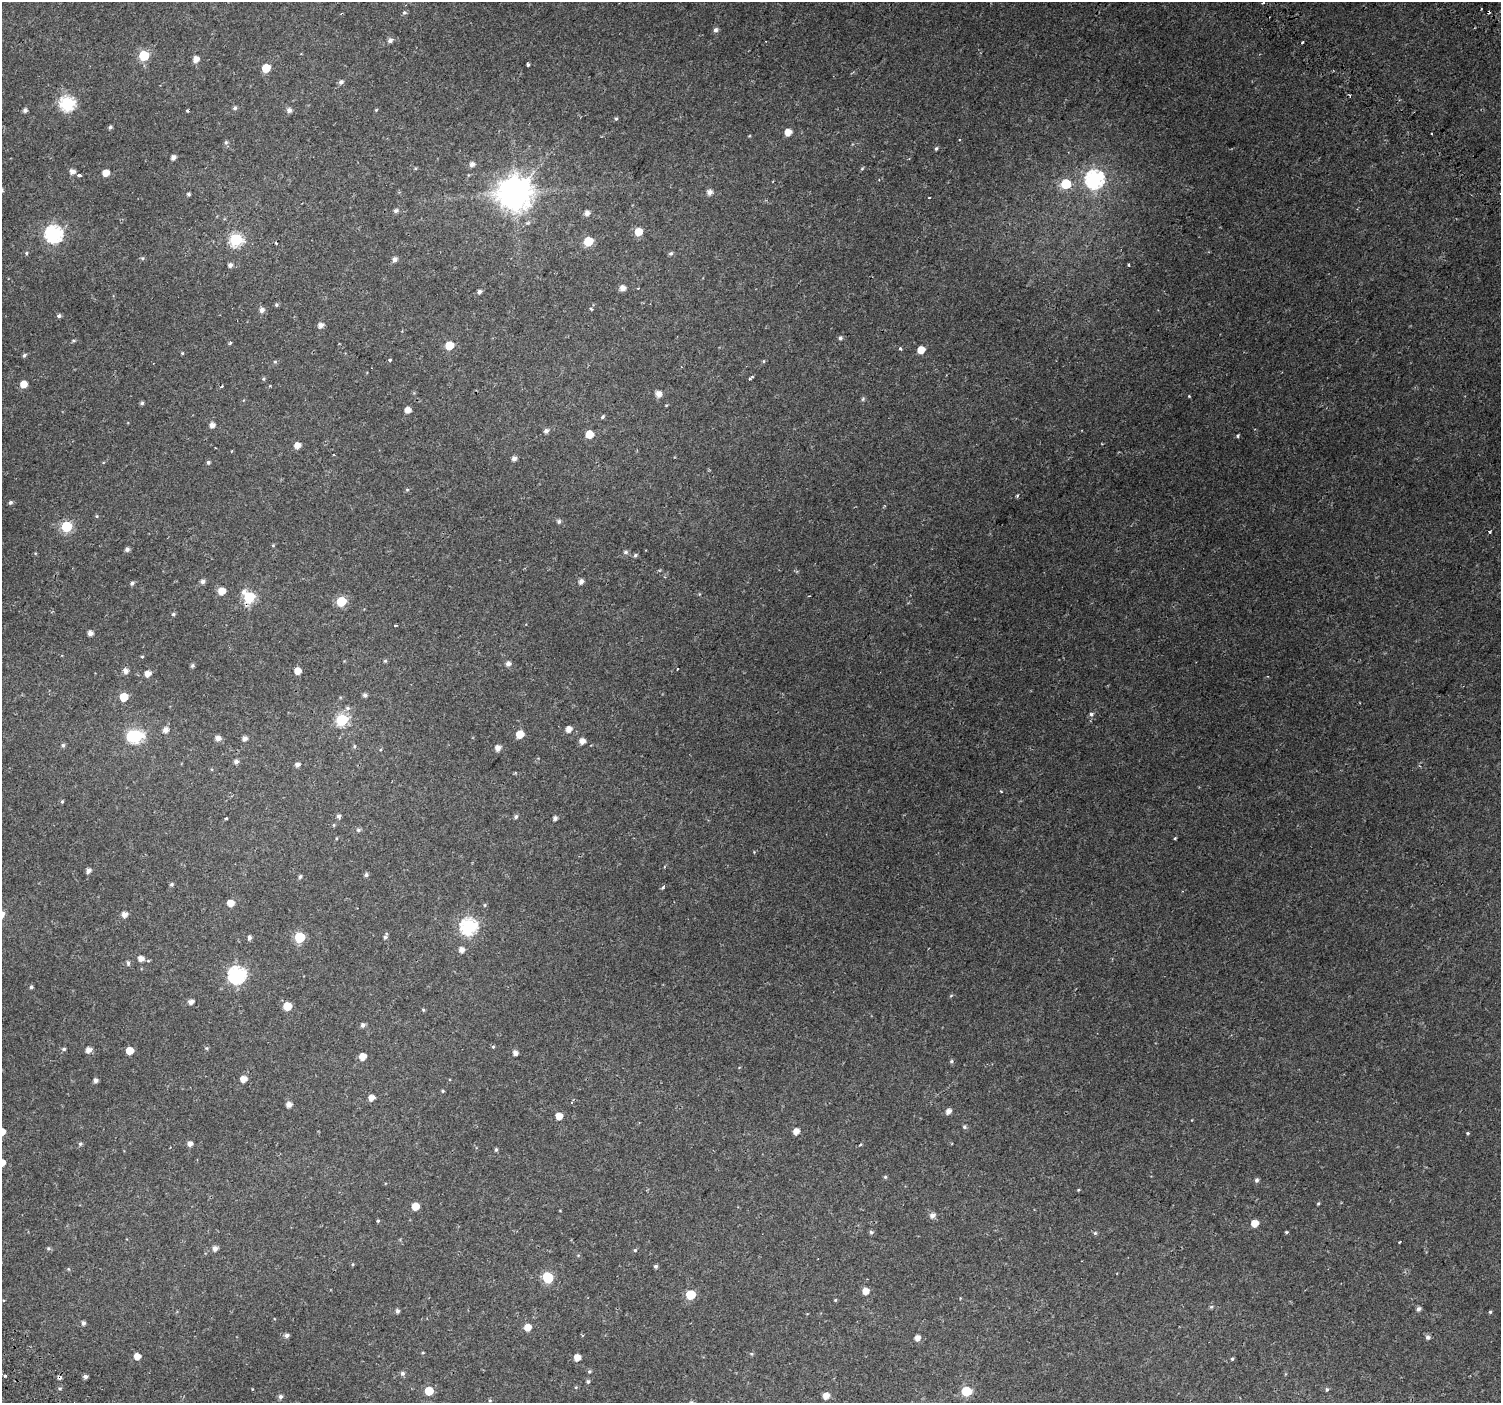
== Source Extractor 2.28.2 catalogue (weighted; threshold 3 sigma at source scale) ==
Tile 10 of 4 x 4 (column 2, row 3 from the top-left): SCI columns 1590-3088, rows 1741-3141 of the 6168 x 6217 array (HDU 1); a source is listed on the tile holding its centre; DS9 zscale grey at full resolution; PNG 1503 x 1405 px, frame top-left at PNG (2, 2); no overlay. Shown black and unused: <1% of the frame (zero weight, under 2 of 3 exposures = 6% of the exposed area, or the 3 px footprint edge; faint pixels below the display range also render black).
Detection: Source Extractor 2.28.2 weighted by HDU 2 'WHT'; one run over the whole footprint, this tile lists its part. Background 0.046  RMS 0.0039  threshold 0.0173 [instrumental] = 3 sigma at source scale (4.5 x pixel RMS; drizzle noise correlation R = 1.50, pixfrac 1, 0.0396/0.0396 arcsec/px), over >= 5 px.
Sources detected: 233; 1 inside a brighter object's white glare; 5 cosmic-ray / hot-pixel residue — not listed; the other 227 listed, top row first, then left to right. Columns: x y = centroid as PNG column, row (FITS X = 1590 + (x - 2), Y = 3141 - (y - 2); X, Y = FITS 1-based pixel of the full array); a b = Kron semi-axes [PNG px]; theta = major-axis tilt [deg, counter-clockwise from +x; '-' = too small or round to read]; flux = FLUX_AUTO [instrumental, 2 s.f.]
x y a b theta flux
341 13 4 2 - 0.32
404 13 6 5 - 0.67
716 30 6 5 - 1.1
390 41 6 5 - 1.3
144 55 6 6 - 23
196 59 5 5 - 2.9
528 64 3 3 - 0.75
266 68 6 5 - 8.7
341 82 6 5 - 1.1
1350 95 4 2 - 0.35
67 103 7 7 - 63
235 108 5 5 - 0.81
25 110 4 4 - 0.95
289 110 5 5 - 1.6
376 110 5 4 - 0.34
187 111 3 3 - 0.46
616 119 5 4 - 0.49
110 127 4 4 - 0.79
788 132 5 5 - 3.9
1432 133 3 2 - 0.45
226 142 6 5 - 0.71
936 148 5 4 - 0.53
173 158 4 4 - 1.6
472 164 6 5 - 1.5
862 168 6 3 20 0.42
72 172 6 5 - 1.8
106 173 5 5 - 4.2
79 175 4 3 - 1.1
1094 179 8 8 - 100
1066 184 6 6 - 15
709 192 6 5 - 2
515 193 10 10 - 730
188 194 4 4 - 0.63
396 211 6 5 - 0.95
587 213 5 5 - 1.8
638 232 6 6 - 6.6
54 234 7 7 - 96
236 240 6 6 - 49
588 241 6 5 - 13
276 243 3 3 - 1.1
26 253 4 4 - 0.49
671 253 6 5 - 0.69
142 258 5 5 - 0.51
395 259 6 5 - 1.5
230 265 5 5 - 1.4
1129 265 3 3 - 0.43
623 288 6 5 - 2.6
479 292 5 4 - 1.2
276 305 5 5 - 0.58
591 309 4 3 - 0.55
261 310 5 5 - 1.8
59 316 5 5 - 0.78
321 325 6 5 - 2.1
840 338 6 5 - 0.75
74 340 6 4 0 0.47
230 343 5 3 - 0.41
449 346 6 5 - 9.4
900 349 3 3 - 0.81
921 350 5 5 - 5.3
182 353 4 4 - 0.36
24 355 5 4 - 0.69
390 360 3 3 - 0.69
764 361 5 3 - 0.33
275 362 5 3 - 0.42
752 377 3 3 - 0.41
749 378 3 3 - 0.51
263 379 5 4 - 0.5
24 384 6 5 - 4
658 394 6 5 - 2.5
863 399 6 4 88 0.56
142 403 5 4 - 0.72
407 410 5 4 - 2.9
602 417 5 4 - 0.59
212 425 5 5 - 2
546 431 5 5 - 1.3
589 434 5 5 - 6.1
1237 436 3 3 - 0.68
297 445 5 5 - 3.3
514 458 5 5 - 1.4
208 462 5 4 - 0.72
407 490 6 4 0 0.43
11 502 5 5 - 0.8
97 516 5 3 - 0.37
559 521 5 5 - 0.8
66 526 6 6 - 28
1489 532 3 2 - 0.57
273 545 4 4 - 0.38
127 549 5 5 - 1
626 552 6 5 - 0.78
635 555 5 4 - 0.62
203 582 5 5 - 1.3
581 582 5 5 - 1.8
132 583 5 4 - 0.81
222 591 5 5 - 4.9
249 597 7 6 - 32
341 602 6 5 - 18
173 614 5 4 - 0.63
395 625 5 2 - 0.31
90 633 4 4 - 2
142 656 3 3 - 0.73
385 661 5 4 - 0.45
508 664 6 5 - 1.5
192 666 5 4 - 0.71
677 669 3 2 - 0.26
125 671 6 5 - 1.8
298 671 5 5 - 4.1
148 674 5 5 - 2.9
365 695 5 4 - 0.99
124 697 5 5 - 8.8
347 708 6 5 - 0.82
1091 714 5 4 - 1.2
342 720 6 6 - 39
569 729 5 5 - 2.8
166 730 5 5 - 2.3
520 734 6 5 - 5.6
136 736 7 6 - 50
218 738 6 5 - 2
245 738 5 5 - 1.6
582 741 5 5 - 2.6
63 745 5 5 - 0.77
354 746 5 3 - 0.45
498 748 5 5 - 2.5
236 762 5 5 - 1.3
297 764 5 5 - 1.4
1001 791 3 3 - 0.53
62 801 5 4 - 0.45
339 816 5 4 - 1.1
516 817 5 5 - 0.81
226 818 3 3 - 0.41
555 818 5 4 - 1.2
334 825 5 3 - 0.37
358 830 6 5 - 0.8
1175 838 3 3 - 0.45
88 871 5 4 - 1.7
366 875 5 5 - 0.86
300 877 6 4 62 0.63
172 884 5 5 - 0.6
663 887 5 4 - 0.62
230 903 5 5 - 4.3
485 905 5 4 - 0.43
124 914 5 5 - 2.5
469 926 7 7 - 82
300 937 6 6 - 24
385 937 6 5 - 0.81
249 938 5 4 - 1.1
461 950 5 5 - 2.3
141 959 6 5 - 2.6
128 963 7 4 -76 0.75
237 975 7 7 - 100
31 987 4 4 - 0.61
191 1002 5 5 - 1.9
287 1006 6 5 - 8
423 1010 5 4 - 0.4
363 1025 6 5 - 1.1
493 1047 4 4 - 0.46
206 1048 6 3 -18 0.47
64 1049 5 4 - 0.63
88 1050 5 5 - 2.5
129 1051 5 5 - 6.1
515 1053 5 4 - 1.9
363 1057 5 5 - 4.6
951 1061 5 4 - 0.6
243 1079 5 5 - 3.4
95 1080 4 4 - 1.3
443 1091 4 4 - 0.44
371 1098 5 5 - 2.7
571 1102 4 3 - 0.76
289 1105 5 5 - 2.2
948 1111 5 5 - 2.2
559 1116 5 5 - 4.3
964 1127 5 5 - 0.67
796 1131 6 5 - 2.7
1468 1133 4 3 - 0.47
80 1144 6 5 - 0.74
190 1144 5 5 - 1.7
860 1145 3 3 - 0.75
496 1150 5 4 - 0.59
2 1163 5 5 - 3.8
885 1177 5 5 - 0.51
1257 1180 6 5 - 0.88
1078 1190 4 3 - 0.33
1318 1204 4 4 - 0.4
415 1206 5 5 - 5.7
932 1215 6 6 - 1.8
378 1221 4 3 - 0.48
1255 1223 5 5 - 4.6
871 1232 5 5 - 0.73
1286 1232 4 3 - 0.49
1095 1233 5 5 - 0.6
1400 1242 3 2 - 0.6
48 1248 5 5 - 0.57
215 1248 5 5 - 1.8
635 1250 5 4 - 0.5
353 1264 4 3 - 0.37
656 1266 4 4 - 0.82
548 1277 7 6 - 22
866 1291 6 5 - 3.7
690 1295 6 6 - 16
835 1300 4 3 - 0.32
1211 1307 5 5 - 0.52
1418 1309 5 5 - 1.1
397 1311 5 4 - 0.96
1490 1312 4 4 - 0.46
83 1323 5 4 - 1.1
528 1327 5 5 - 4.4
287 1335 5 5 - 1.3
1428 1337 6 5 - 1.1
918 1338 5 5 - 2.4
423 1353 4 3 - 0.37
752 1354 5 3 - 0.4
137 1356 5 5 - 3.3
577 1357 5 5 - 3.3
1232 1359 4 4 - 0.48
589 1371 5 5 - 0.57
402 1373 6 5 - 0.96
5 1376 3 3 - 0.68
85 1376 5 4 - 1.2
588 1381 5 5 - 0.66
576 1387 5 4 - 0.37
60 1388 5 4 - 0.55
252 1389 3 3 - 0.78
1327 1389 5 4 - 0.57
429 1391 5 5 - 10
966 1391 6 6 - 17
826 1396 6 5 - 3.1
280 1397 5 5 - 1.2
490 1400 5 3 - 0.37
Isophote crosses this tile's border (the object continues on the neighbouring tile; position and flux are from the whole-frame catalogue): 1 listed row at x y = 2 1163